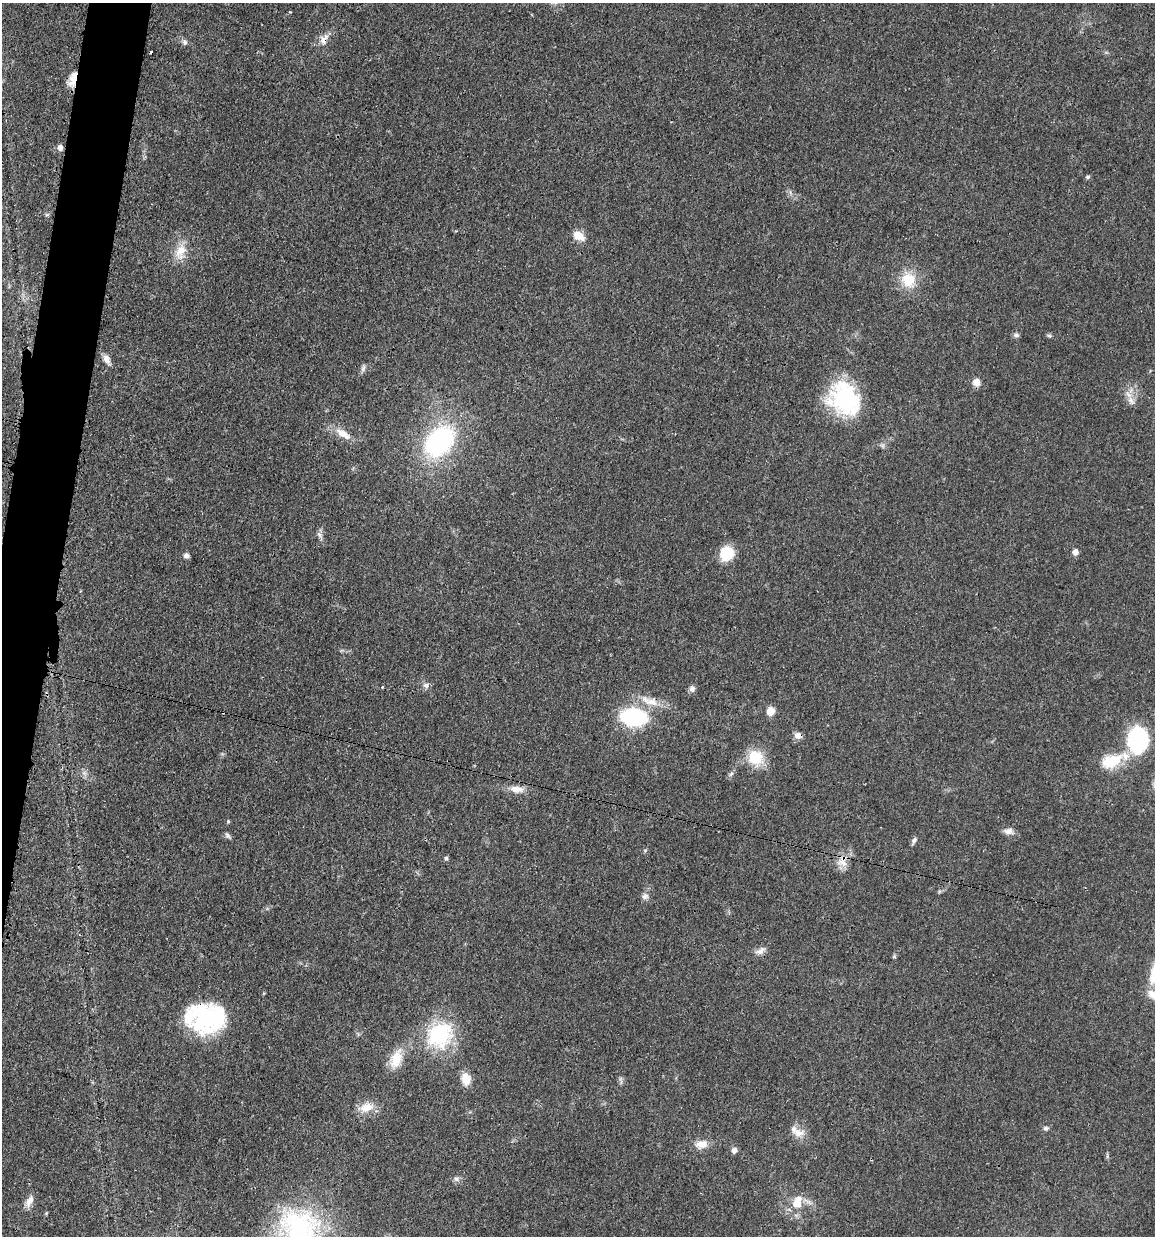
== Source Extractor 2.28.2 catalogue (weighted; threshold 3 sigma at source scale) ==
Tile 7 of 4 x 4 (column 3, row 2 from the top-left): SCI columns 2551-3703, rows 2477-3710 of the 4983 x 4952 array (HDU 1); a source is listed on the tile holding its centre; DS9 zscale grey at full resolution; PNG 1157 x 1238 px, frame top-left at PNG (2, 3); no overlay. Shown black and unused: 3% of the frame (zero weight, under 3 of 4 exposures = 1% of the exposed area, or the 3 px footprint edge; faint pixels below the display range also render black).
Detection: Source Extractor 2.28.2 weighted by HDU 2 'WHT'; one run over the whole footprint, this tile lists its part. Background 0.0209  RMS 0.0023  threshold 0.0103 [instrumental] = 3 sigma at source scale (4.5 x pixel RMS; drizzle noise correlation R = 1.50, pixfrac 1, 0.05/0.05 arcsec/px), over >= 5 px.
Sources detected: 61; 3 cosmic-ray / hot-pixel residue — not listed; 5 inside a brighter listed object's ellipse — not listed separately; the other 53 listed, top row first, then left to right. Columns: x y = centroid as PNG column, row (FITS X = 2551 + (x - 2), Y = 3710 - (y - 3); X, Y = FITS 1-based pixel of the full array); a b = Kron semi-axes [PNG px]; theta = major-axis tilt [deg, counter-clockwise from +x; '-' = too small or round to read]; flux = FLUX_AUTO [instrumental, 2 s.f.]
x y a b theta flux
324 39 16 9 64 2
185 42 8 6 77 0.58
73 79 19 8 73 3.3
60 148 6 6 - 1.1
1088 177 6 4 22 0.38
579 236 16 10 -31 2.4
181 251 22 13 68 3.8
908 280 18 17 - 5.8
1016 335 8 6 -3 0.58
1049 336 6 4 -2 0.37
107 359 14 8 -61 1.4
363 368 9 5 69 0.69
976 382 8 8 - 1.8
844 399 38 31 -58 22
1131 401 12 7 -55 1.4
343 434 23 9 -32 3
439 441 28 19 47 40
320 535 8 5 -32 0.6
1075 552 6 5 - 1.4
726 553 16 14 48 5.6
186 555 7 6 - 0.75
426 685 8 7 - 0.8
382 687 3 3 - 0.33
692 689 9 7 47 0.83
649 701 31 10 -21 4
770 711 8 8 - 2.5
634 717 21 13 -6 27
798 735 10 8 -11 1.2
1138 740 17 14 -87 36
755 758 21 19 -60 6.4
1111 761 31 17 19 7.6
731 774 7 4 45 0.53
517 789 21 9 -5 2.4
1008 831 12 8 0 1.4
228 836 9 6 -40 0.58
914 840 10 5 63 0.67
446 858 5 5 - 0.38
842 862 16 14 -88 2.8
645 896 9 8 - 0.92
760 951 15 8 33 1.3
1154 972 40 10 76 5
205 1019 43 22 76 16
440 1035 35 30 51 18
396 1059 27 14 71 4.6
466 1079 13 9 -80 3.3
366 1107 18 11 12 3.1
1046 1128 7 6 - 0.57
798 1132 19 10 -7 2.2
701 1144 16 10 9 2.4
734 1150 7 6 - 0.9
456 1179 8 6 13 0.73
29 1201 16 8 61 1.7
796 1204 15 12 -9 3.3
Overlapping masked pixels (flux is a lower limit): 5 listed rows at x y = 324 39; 73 79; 798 735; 842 862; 205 1019
Isophote crosses this tile's border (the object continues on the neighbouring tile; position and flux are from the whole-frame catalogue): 1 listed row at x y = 1154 972